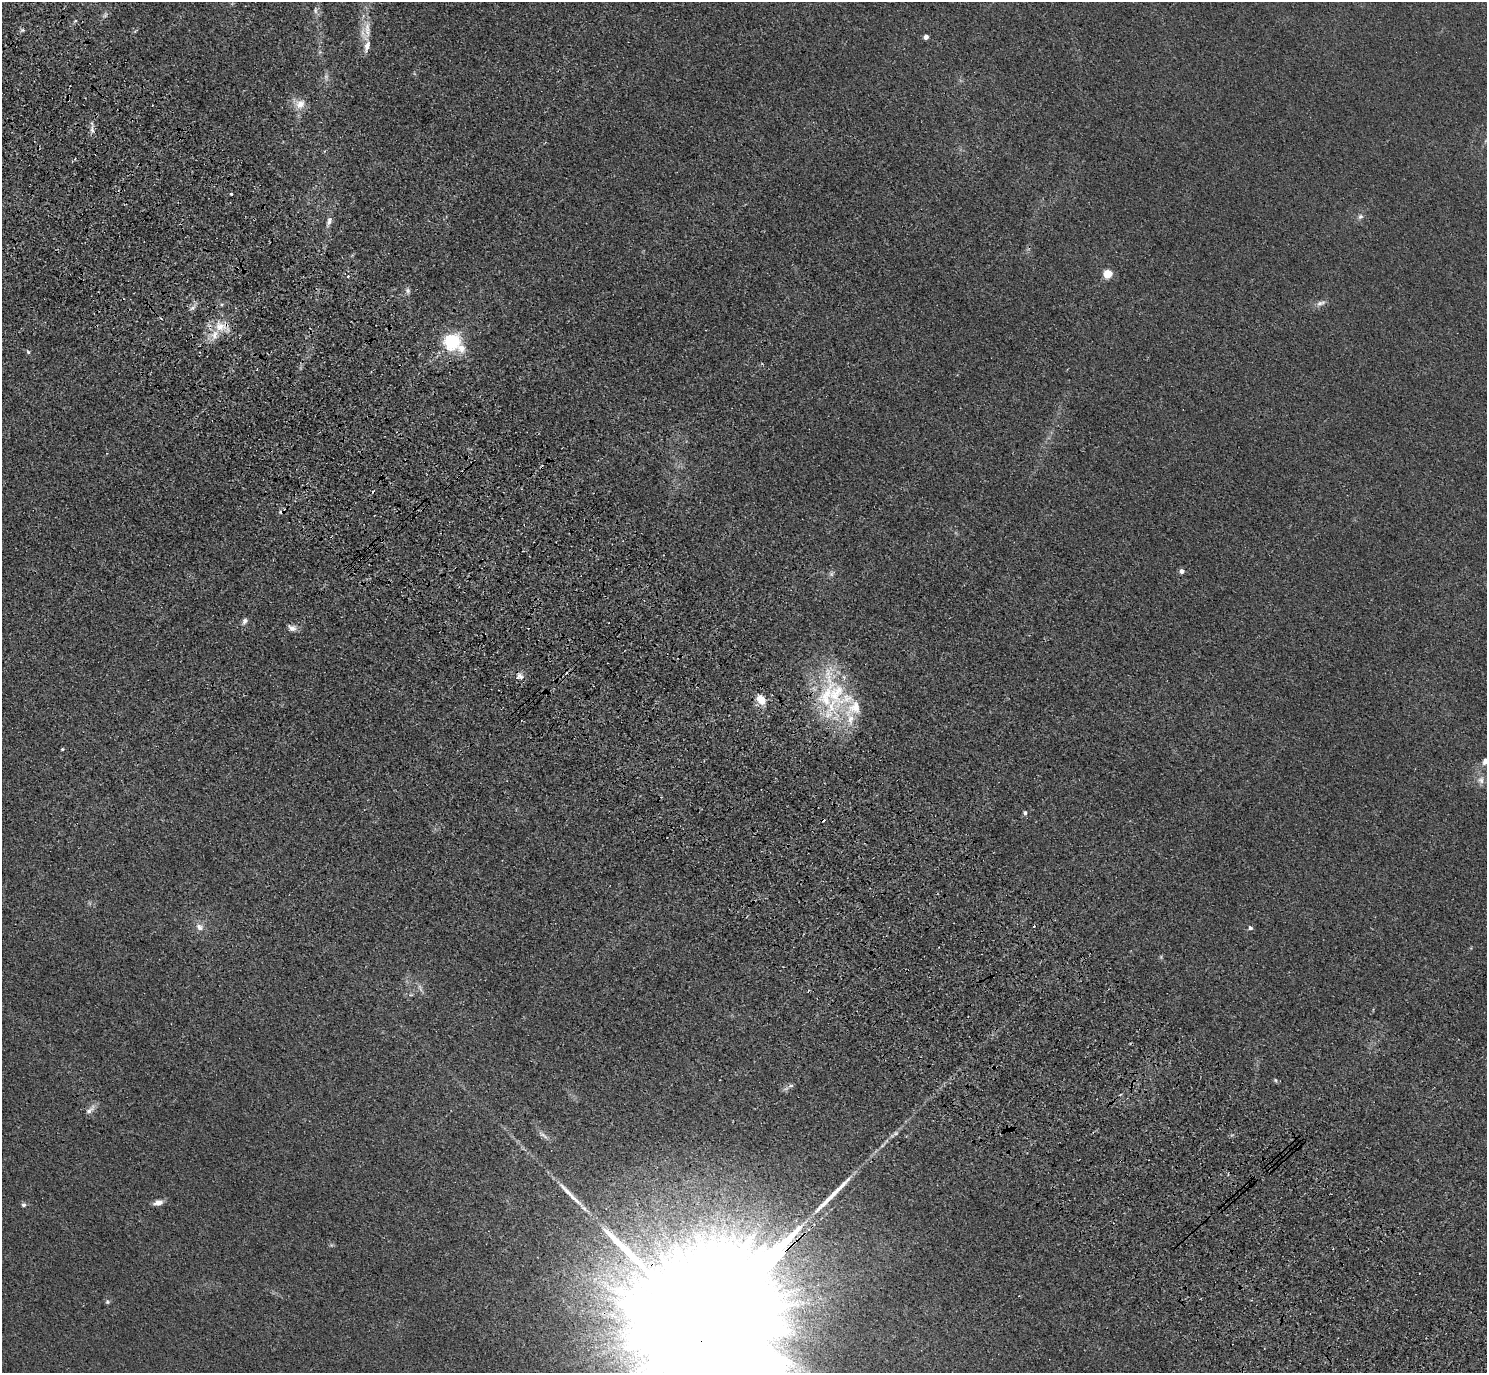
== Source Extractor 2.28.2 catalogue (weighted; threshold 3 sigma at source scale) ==
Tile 11 of 4 x 4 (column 3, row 3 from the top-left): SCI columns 3060-4544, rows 1759-3129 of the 6118 x 6118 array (HDU 1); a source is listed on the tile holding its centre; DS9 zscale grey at full resolution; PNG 1489 x 1375 px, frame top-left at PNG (2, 2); no overlay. Shown black and unused: <1% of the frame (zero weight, under 3 of 4 exposures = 6% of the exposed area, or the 3 px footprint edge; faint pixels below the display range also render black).
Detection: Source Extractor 2.28.2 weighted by HDU 2 'WHT'; one run over the whole footprint, this tile lists its part. Background 0.0112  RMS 0.0054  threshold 0.0242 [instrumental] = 3 sigma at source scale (4.5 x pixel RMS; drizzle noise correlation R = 1.50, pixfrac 1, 0.05/0.05 arcsec/px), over >= 5 px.
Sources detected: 60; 5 too faint to see at this stretch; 8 cosmic-ray / hot-pixel residue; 1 long thin detection or spike segment (spike, bleed or trail) — not listed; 7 inside a brighter listed object's ellipse — not listed separately; the other 39 listed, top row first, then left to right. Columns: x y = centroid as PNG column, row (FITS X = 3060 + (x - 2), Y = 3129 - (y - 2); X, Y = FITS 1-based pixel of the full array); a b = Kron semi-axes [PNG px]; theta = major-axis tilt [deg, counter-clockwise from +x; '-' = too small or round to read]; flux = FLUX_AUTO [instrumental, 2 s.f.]
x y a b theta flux
315 10 9 6 -89 1.9
75 21 5 3 - 0.57
22 30 7 5 -12 1.1
367 30 35 15 73 11
926 37 4 4 - 3.6
300 104 15 12 32 6.4
92 130 11 6 -78 2.5
231 194 3 3 - 0.71
1360 217 7 7 - 1.8
329 222 15 6 70 2.9
1108 274 5 5 - 29
408 291 9 6 -80 1.7
1321 303 14 6 23 2.8
193 308 9 5 37 2
221 326 24 15 -14 12
452 342 7 6 - 170
28 352 6 4 -62 0.89
1182 571 5 4 - 3
245 621 8 6 59 2
292 628 12 7 -22 2.9
520 676 13 7 -51 3.1
836 693 61 32 88 58
761 699 13 9 -47 8.2
62 749 3 3 - 0.75
1486 761 5 4 - 6
1481 780 11 10 - 3.5
1025 813 5 5 - 1.5
199 927 12 9 -28 3.5
1250 928 5 5 - 2
411 995 6 4 1 0.82
1275 1080 6 4 -61 0.77
791 1086 8 4 8 1.2
90 1110 18 6 43 3.1
543 1135 17 5 -38 2.5
567 1192 36 7 -47 8
158 1203 9 6 13 4
23 1205 6 6 - 1.3
107 1302 6 5 - 0.96
705 1323 158 24 42 140000
Overlapping masked pixels (flux is a lower limit): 2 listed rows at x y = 221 326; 705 1323
Isophote crosses this tile's border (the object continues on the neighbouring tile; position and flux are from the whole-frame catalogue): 2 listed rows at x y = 1486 761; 705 1323